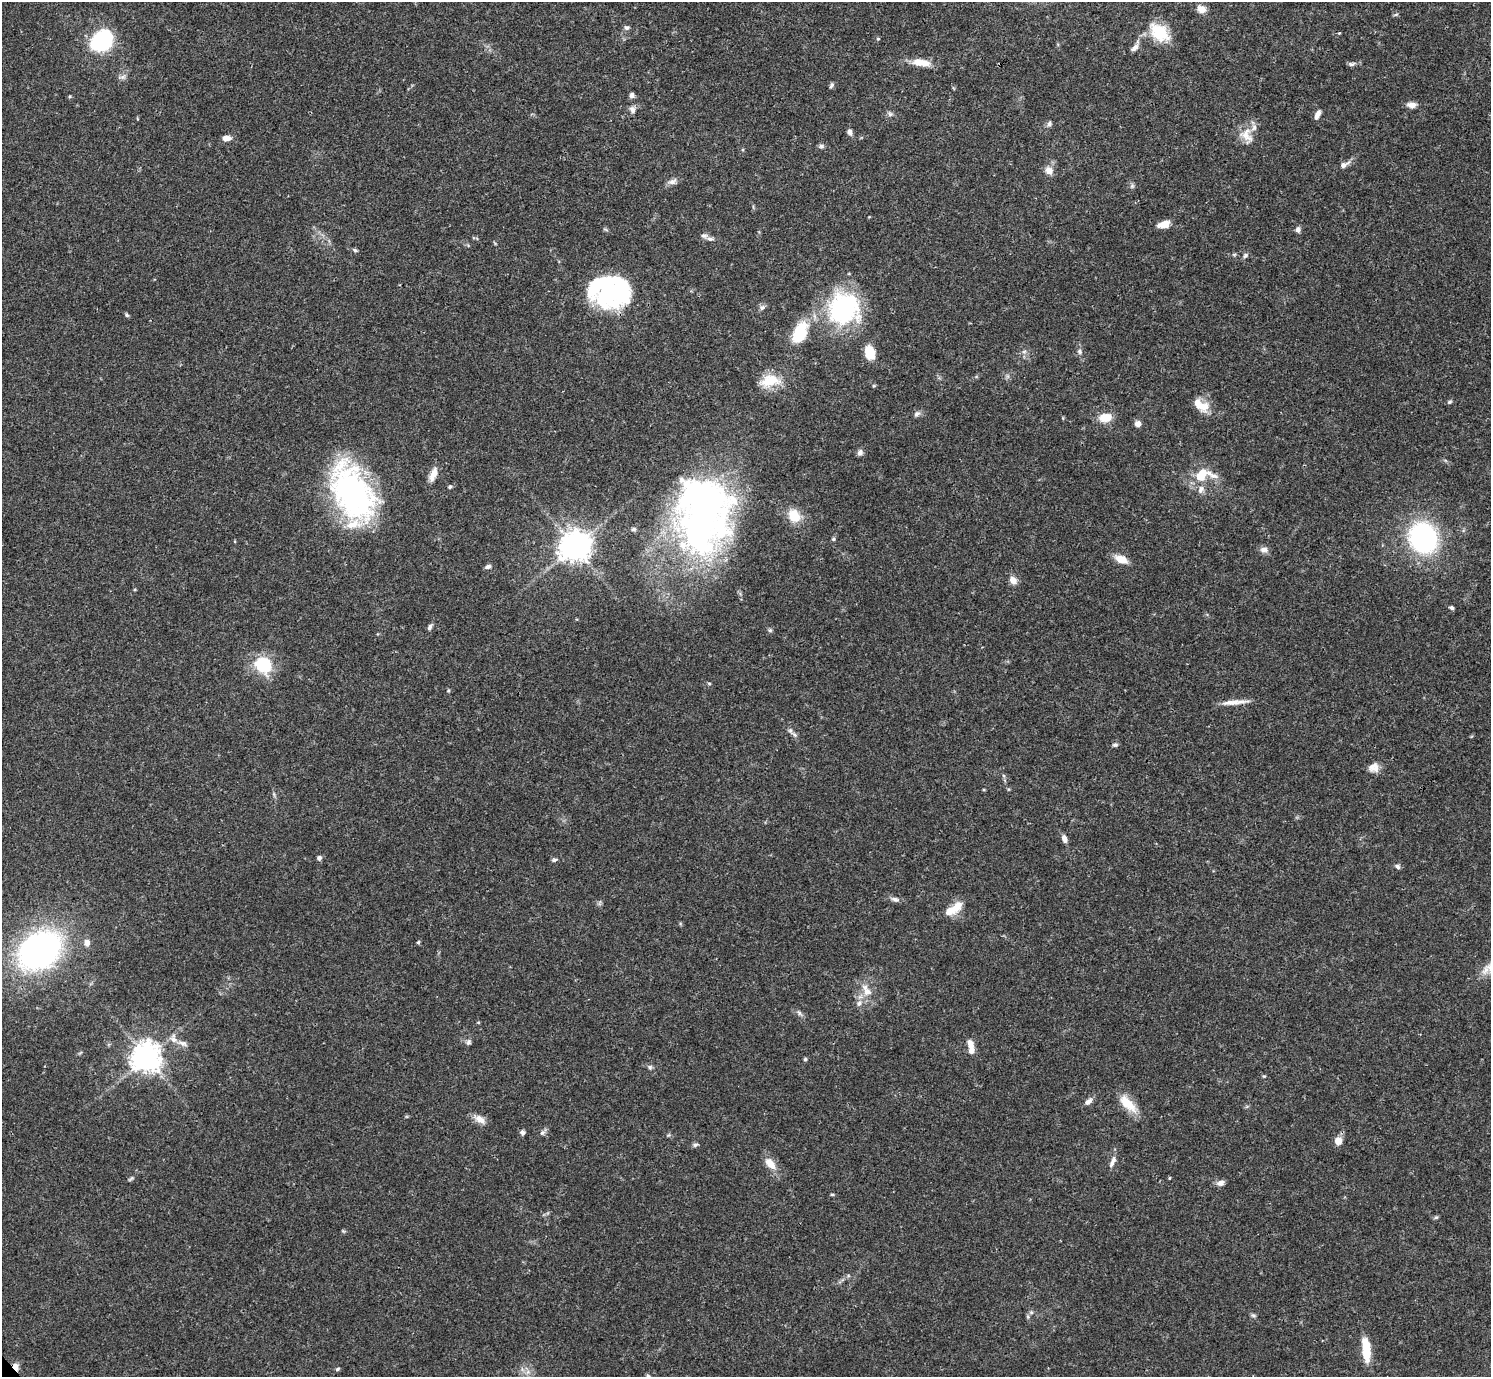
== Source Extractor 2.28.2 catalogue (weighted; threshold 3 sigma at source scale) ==
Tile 10 of 4 x 4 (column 2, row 3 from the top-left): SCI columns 1491-2979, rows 1534-2908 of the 5961 x 5958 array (HDU 1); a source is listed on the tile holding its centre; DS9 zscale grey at full resolution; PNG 1493 x 1379 px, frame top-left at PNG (2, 2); no overlay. Shown black and unused: <1% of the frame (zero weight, under 3 of 4 exposures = <1% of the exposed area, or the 3 px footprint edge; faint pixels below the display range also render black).
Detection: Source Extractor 2.28.2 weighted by HDU 2 'WHT'; one run over the whole footprint, this tile lists its part. Background 0.0407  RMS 0.0027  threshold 0.0119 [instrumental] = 3 sigma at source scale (4.5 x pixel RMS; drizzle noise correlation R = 1.50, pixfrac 1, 0.05/0.05 arcsec/px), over >= 5 px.
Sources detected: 124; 4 inside a brighter object's white glare — not listed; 9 inside a brighter listed object's ellipse — not listed separately; the other 111 listed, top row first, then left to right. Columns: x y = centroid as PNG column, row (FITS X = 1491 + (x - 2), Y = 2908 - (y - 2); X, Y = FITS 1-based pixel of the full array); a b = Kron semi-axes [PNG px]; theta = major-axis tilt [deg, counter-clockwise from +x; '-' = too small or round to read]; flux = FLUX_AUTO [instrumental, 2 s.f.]
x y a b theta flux
1201 9 11 9 -26 2.1
626 27 8 6 9 0.69
1159 32 26 17 -41 9
1339 33 3 3 - 0.29
878 39 5 4 - 0.33
102 40 15 12 45 35
1135 48 11 6 46 1.2
919 62 18 11 -8 3.2
1352 64 10 5 6 0.75
123 77 10 6 22 0.93
831 85 8 4 54 0.52
632 95 7 5 80 0.78
1412 105 11 6 -2 1.7
632 109 10 7 -68 1.1
890 114 6 6 - 0.66
1317 114 11 5 66 1.4
1049 124 8 6 53 0.74
850 132 7 6 - 0.99
1246 135 23 15 -61 4
227 138 11 6 4 1.7
821 146 7 5 -2 0.63
1344 165 16 7 30 1.5
1049 170 12 10 -47 1.8
672 181 12 7 23 1.3
1132 186 7 4 45 0.5
1164 224 15 8 17 2.5
1298 230 8 6 82 0.85
704 236 9 6 -8 0.81
355 250 7 4 -36 0.44
1245 255 8 5 50 0.6
609 291 43 20 80 20
762 307 8 7 - 0.82
844 308 37 36 - 34
127 315 6 4 -42 0.45
800 332 31 17 66 9.2
1079 351 8 6 -49 0.77
870 352 13 9 -75 6.1
1024 352 7 4 19 0.53
770 381 27 14 11 6.6
874 386 6 3 -18 0.31
1449 402 7 5 32 0.49
1203 406 16 15 - 3.8
917 414 9 6 43 0.8
1105 417 15 10 8 4
1138 424 6 5 - 1.8
860 452 8 7 - 0.94
433 474 17 7 67 2.7
1200 477 15 10 -7 3.5
450 487 5 4 - 0.42
1201 489 12 8 68 1.4
352 493 60 34 -65 71
701 515 86 58 88 130
794 516 17 13 -61 5.2
633 529 7 5 1 0.53
1423 538 20 17 -67 60
833 539 6 5 - 0.44
574 547 10 10 - 320
1264 549 10 7 1 1.3
1121 559 16 8 -23 3.2
488 567 7 5 19 0.74
1013 580 9 8 - 2
1452 608 5 4 - 0.52
430 626 8 5 67 0.7
770 630 5 5 - 0.47
263 665 17 16 - 13
709 683 5 3 - 0.3
448 691 5 3 - 0.28
1234 702 34 5 5 2.8
794 735 9 5 -52 0.73
1115 745 7 5 13 0.52
1374 767 13 12 - 2.2
1064 839 9 6 -68 1.3
319 858 6 6 - 0.65
554 860 7 5 15 0.51
1398 866 7 5 -50 0.66
895 899 11 6 -19 0.98
957 907 16 11 55 3.6
418 942 5 4 - 0.37
87 943 9 7 89 1.5
39 950 34 26 35 110
867 992 13 11 -50 2.8
859 1003 9 7 38 1.2
799 1013 7 5 -59 0.62
478 1022 5 3 - 0.23
173 1039 14 8 -79 1.9
468 1042 7 7 - 0.7
183 1043 14 6 -19 1.3
970 1044 10 7 -68 1.9
146 1057 10 10 - 280
805 1059 5 4 - 0.43
650 1067 7 6 - 0.57
1088 1101 10 6 36 1.3
1127 1103 28 11 -45 5.5
480 1119 17 9 -35 2.2
523 1132 6 6 - 0.76
542 1133 7 5 15 0.74
1338 1141 9 8 - 2.2
695 1145 7 5 16 0.59
1112 1162 18 6 66 1.4
770 1164 15 9 -48 3.4
1169 1178 3 3 - 0.3
131 1179 11 3 45 0.45
1220 1183 10 7 14 1.2
832 1194 5 3 - 0.3
1436 1217 5 5 - 0.4
343 1231 6 4 -44 0.33
1031 1312 6 5 - 0.51
1253 1315 8 5 -29 0.49
1366 1350 28 9 -84 6.2
15 1366 9 6 -56 1.8
337 1369 6 4 19 0.44
Overlapping masked pixels (flux is a lower limit): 1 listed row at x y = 15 1366